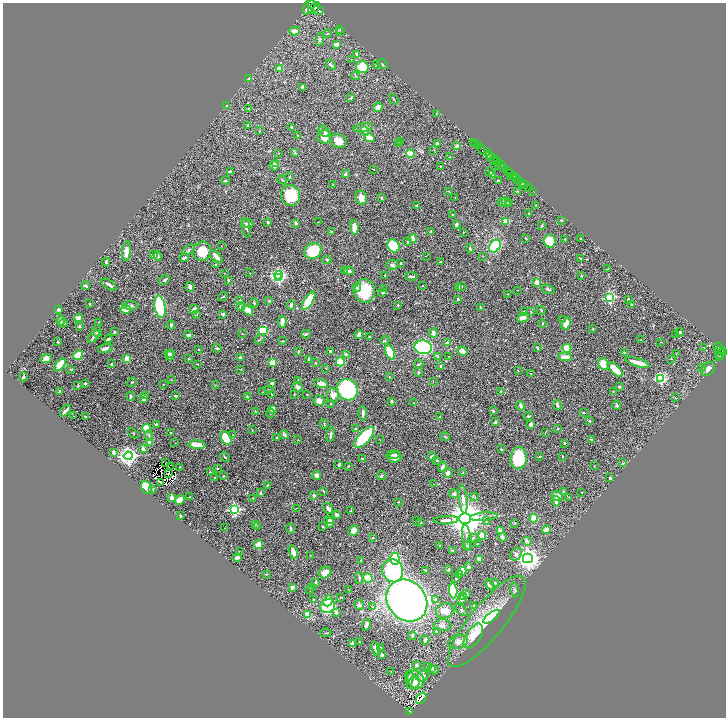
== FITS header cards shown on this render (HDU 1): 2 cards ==
NAXIS1  =                 1447
NAXIS2  =                 1431

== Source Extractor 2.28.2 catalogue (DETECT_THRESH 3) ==
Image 1447 x 1431 px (HDU 1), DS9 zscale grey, zoomed out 1/2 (1 PNG px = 2 x 2 image px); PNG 728 x 720 px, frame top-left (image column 2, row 1430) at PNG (3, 3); each listed source drawn as its Kron ellipse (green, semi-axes under 4 px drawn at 4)
Background 0.927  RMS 0.019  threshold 0.0568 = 3 sigma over >= 5 px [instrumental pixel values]
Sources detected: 551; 43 cannot appear on this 1/2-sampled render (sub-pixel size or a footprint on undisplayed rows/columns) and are neither listed nor drawn; of the other 508, the 500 brightest by FLUX_AUTO listed and drawn (8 fainter detections omitted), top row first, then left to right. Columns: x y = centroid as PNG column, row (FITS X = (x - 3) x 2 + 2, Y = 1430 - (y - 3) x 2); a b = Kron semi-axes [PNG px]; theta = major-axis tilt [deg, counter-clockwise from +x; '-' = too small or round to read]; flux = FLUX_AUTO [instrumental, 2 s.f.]
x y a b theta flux
311 4 3 2 - 240
309 7 8 5 65 2100
314 8 7 3 40 1300
318 10 6 4 -2 940
339 30 3 3 - 3.5
295 31 5 3 - 22
341 32 2 1 - 1.1
328 34 4 2 - 2.4
320 39 6 3 82 6
337 44 4 3 - 26
357 54 3 3 - 10
351 60 2 1 - 1.3
377 64 3 3 - 2.4
382 64 6 2 -41 3.7
331 65 6 3 -45 7.9
362 67 6 6 - 82
279 68 4 3 - 21
356 76 4 2 - 2.2
249 79 4 3 - 8.2
303 87 3 2 - 14
351 98 3 2 - 2.9
394 99 5 2 - 2.6
227 106 3 2 - 7.3
378 107 5 3 - 33
248 109 3 3 - 2.1
436 114 3 2 - 1.2
247 126 3 2 - 2.3
292 127 3 2 - 5.2
363 127 10 4 11 29
259 131 3 2 - 2
325 131 6 3 -51 5.9
365 131 5 3 - 6.5
298 135 3 2 - 2
325 137 7 6 - 33
369 138 5 4 - 67
338 141 9 6 -28 30
401 142 4 2 - 2.4
474 142 2 1 - 34
476 143 2 1 - 14
399 144 3 2 - 3.8
437 144 3 2 - 8.6
478 145 3 1 - 23
457 146 2 2 - 31
434 150 3 2 - 1.5
482 150 5 2 - 280
279 153 2 1 - 1
295 153 4 4 - 4.2
487 153 3 2 - 240
410 154 4 3 - 71
490 155 2 2 - 170
450 157 2 2 - 0.96
492 158 6 2 -11 270
493 161 3 2 - 140
497 162 3 2 - 240
275 164 3 3 - 21
501 165 4 2 - 180
274 166 5 3 - 11
440 166 2 2 - 1.8
499 166 3 2 - 70
503 168 3 3 - 250
374 169 2 2 - 1.3
508 171 4 3 - 310
230 172 3 3 - 10
490 172 4 3 - 6
511 173 3 2 - 190
345 174 3 3 - 7.9
492 174 3 2 - 1.9
511 176 2 1 - 84
514 176 3 2 - 400
289 177 3 2 - 2.4
517 178 3 2 - 310
282 180 5 3 - 4.3
498 180 3 2 - 2.2
519 180 3 2 - 120
226 181 4 3 - 3.3
522 182 3 2 - 150
332 185 3 2 - 1.7
525 185 2 2 - 72
529 188 2 1 - 18
449 191 2 2 - 1.9
518 191 2 2 - 3
533 191 2 1 - 10
291 195 10 9 - 99
361 198 7 5 -73 29
381 198 3 2 - 4.5
455 198 2 2 - 1
502 202 5 4 - 20
506 202 5 3 - 5.6
509 203 3 2 - 2.1
417 205 3 2 - 7
536 205 2 2 - 1.3
529 213 2 2 - 1.5
452 214 2 1 - 1.5
561 220 3 2 - 1.9
506 221 4 3 - 38
268 222 3 3 - 5.5
318 222 2 2 - 1.4
247 223 6 2 -7 8.8
295 223 3 2 - 7.2
456 225 3 2 - 8.5
542 225 3 2 - 3.8
354 227 7 3 -87 38
246 228 9 3 -81 6.4
331 231 3 2 - 2.4
431 231 3 2 - 4
463 232 2 2 - 2.2
413 238 4 3 - 23
526 238 3 2 - 2.7
565 239 3 2 - 2.2
581 239 3 2 - 3
550 241 6 6 - 54
407 242 4 2 - 2.1
221 246 2 1 - 1
393 246 7 5 -55 150
495 246 7 5 53 250
470 249 5 2 - 6.1
189 250 7 3 34 5.8
126 251 10 4 85 26
202 251 9 9 - 70
313 251 9 7 34 130
154 255 3 3 - 11
158 256 5 3 - 6.2
426 256 2 1 - 4.3
483 256 2 1 - 1.1
216 257 7 3 -45 25
184 258 5 3 - 12
581 259 3 2 - 2.5
327 260 4 4 - 5
106 262 4 2 - 5.2
440 262 3 2 - 2.9
401 263 2 2 - 3.5
216 264 3 2 - 2.2
392 265 6 5 - 8.4
608 269 2 2 - 3.6
345 270 3 2 - 2.2
349 271 5 3 - 7.8
224 273 3 2 - 1.1
250 273 2 1 - 0.91
278 275 4 3 - 610
385 275 3 2 - 2
411 276 6 2 -2 6.3
581 276 3 2 - 2.6
278 278 3 3 - 190
165 280 6 3 35 5.3
228 280 4 2 - 3.2
537 283 3 3 - 55
109 285 9 2 -32 7.8
86 286 4 2 - 4.1
422 286 2 2 - 1.6
461 286 3 2 - 4
190 287 5 4 - 11
357 288 5 4 - 6.1
459 288 3 2 - 22
384 289 3 2 - 1.6
548 289 7 3 -17 5.1
518 290 2 1 - 1.8
364 291 12 10 -88 130
383 293 4 2 - 2.5
508 294 3 2 - 2.2
223 297 5 1 - 2.5
610 297 4 3 - 440
458 299 2 2 - 2.8
240 300 4 3 - 3.1
628 300 2 2 - 5
269 301 4 3 - 3.1
309 301 10 4 57 130
254 303 4 3 - 3.6
90 304 3 2 - 1.8
291 305 4 3 - 6
398 305 2 2 - 3.2
631 305 3 2 - 4.5
130 306 8 4 -3 10
241 306 4 4 - 5.1
160 307 11 5 -80 240
480 307 2 2 - 4
58 309 4 3 - 4.9
126 309 5 3 - 48
194 309 5 3 - 9.3
248 310 6 4 -40 40
541 310 5 2 - 2.9
524 311 3 2 - 1.6
531 312 3 2 - 1.6
197 314 3 2 - 2
223 314 4 3 - 6.6
79 318 4 3 - 23
523 318 6 4 25 19
61 320 5 4 - 9.6
563 320 3 2 - 2.4
98 322 2 2 - 1.2
282 322 6 3 85 22
63 323 4 3 - 6.7
542 323 4 2 - 2.7
566 324 6 4 66 38
171 325 4 3 - 5.1
79 326 4 3 - 4.3
593 329 3 2 - 2.1
263 330 5 4 - 83
97 331 6 2 -75 3.2
114 332 3 2 - 3.4
680 332 4 3 - 5
433 333 4 3 - 15
243 334 2 2 - 1.1
306 334 5 3 - 6
675 334 2 1 - 0.94
189 335 4 3 - 7.5
359 335 4 3 - 13
93 336 7 4 52 11
369 337 2 2 - 2.7
108 339 4 3 - 5
260 339 5 3 - 3.7
385 340 4 3 - 4
641 340 2 1 - 1.2
283 341 2 2 - 2.9
58 342 2 2 - 4
661 342 2 1 - 2.1
447 343 4 3 - 11
423 347 9 7 -9 270
718 347 4 2 - 100
105 348 7 3 18 14
217 348 4 2 - 3.9
537 348 3 2 - 4.4
567 348 4 4 - 67
704 348 2 1 - 1.9
199 349 2 2 - 1.5
720 349 3 1 - 100
330 351 3 3 - 4.3
462 351 5 4 - 25
298 352 3 2 - 3.2
390 352 8 4 -64 93
171 353 2 2 - 2.7
625 353 4 3 - 3.2
723 353 3 2 - 170
346 354 4 3 - 8.8
676 354 2 2 - 1.4
720 354 5 4 - 320
78 355 5 4 - 100
169 355 5 4 - 20
438 356 4 3 - 3.3
449 357 3 2 - 2.2
565 357 7 3 -9 32
720 357 3 1 - 26
46 358 6 3 23 19
241 358 3 2 - 12
127 359 3 3 - 51
189 359 4 2 - 1.6
309 359 3 2 - 11
671 359 2 1 - 2
340 362 4 4 - 65
637 362 12 3 -17 47
272 363 3 2 - 97
316 363 3 3 - 3.2
111 364 2 2 - 5.6
197 364 3 2 - 1.6
419 364 5 2 - 3
603 364 6 5 - 50
60 365 7 3 50 120
441 366 2 2 - 5.4
326 368 2 1 - 1.8
702 368 2 1 - 2.1
241 369 3 2 - 1.5
615 369 9 4 -44 68
708 369 8 5 50 18
70 370 4 2 - 2.3
518 371 3 1 - 1.2
419 373 4 3 - 3.8
531 374 2 2 - 2.1
23 377 4 2 - 4.9
389 377 2 2 - 1.8
661 379 3 3 - 300
171 380 2 2 - 1.9
298 380 2 2 - 1.1
433 381 2 1 - 1.1
132 382 5 2 - 2.7
85 383 2 2 - 8.4
272 383 3 2 - 9.8
321 384 7 4 -15 17
163 385 2 2 - 1.3
216 385 3 2 - 1.4
78 386 4 2 - 3.3
298 387 5 3 - 12
619 387 2 2 - 16
268 390 3 2 - 2.1
347 390 11 10 - 300
60 391 3 2 - 2.9
263 392 2 2 - 1.3
501 392 3 2 - 7.7
613 392 3 2 - 1.8
272 394 4 2 - 2.1
146 395 4 2 - 3.8
294 395 2 1 - 1.7
307 395 2 2 - 1.3
333 395 7 6 - 28
130 396 4 3 - 5.3
175 396 3 2 - 4.4
247 397 3 2 - 2.9
675 398 3 2 - 1.3
144 399 3 3 - 10
319 401 5 5 - 24
391 401 4 3 - 4.7
331 403 2 2 - 8
414 403 2 2 - 1.4
557 405 5 3 - 6
617 405 4 3 - 5.2
521 406 4 2 - 19
273 409 4 3 - 26
65 410 7 2 46 14
255 411 3 2 - 2
493 411 3 3 - 4.4
270 413 4 2 - 2.1
363 413 7 3 -89 12
583 413 2 2 - 1.9
73 416 3 2 - 1.2
528 416 4 3 - 3.7
85 417 3 2 - 2.6
440 417 2 2 - 3.1
590 421 3 3 - 2.9
495 422 3 2 - 9.3
156 424 2 2 - 6.4
324 424 5 2 - 2.8
531 424 4 3 - 13
147 429 4 4 - 66
356 429 4 3 - 5.5
558 429 3 2 - 1.8
252 430 3 2 - 1.5
545 432 3 2 - 1.3
133 433 6 2 -43 2.1
171 433 2 2 - 5
331 434 7 2 79 7
149 435 5 3 - 5.3
232 435 3 2 - 2.1
284 435 5 3 - 6.6
364 437 13 5 47 280
445 437 5 2 - 3.1
226 438 7 4 -58 110
277 438 3 3 - 2.5
591 439 3 2 - 2.4
298 440 2 2 - 1.4
380 440 2 2 - 1.1
150 442 4 3 - 43
175 443 2 2 - 1.1
564 443 2 2 - 1.7
197 445 9 4 -6 44
143 449 4 3 - 15
501 449 3 2 - 3.6
113 453 4 3 - 11
393 455 7 3 5 6.8
128 456 4 4 - 1600
432 456 4 3 - 6.5
539 456 4 2 - 2.5
563 456 2 2 - 2.1
225 457 5 2 - 3.6
395 457 6 5 - 16
519 458 11 8 86 170
362 459 2 2 - 2.6
437 460 3 3 - 4.3
165 463 2 1 - 2.6
623 463 3 3 - 3.7
339 465 4 2 - 6.2
348 466 4 2 - 3.4
594 466 3 2 - 1.1
171 467 3 1 - 2.8
180 467 3 2 - 1.4
443 467 5 4 - 15
217 468 3 2 - 2.2
210 472 2 2 - 5.8
169 473 2 1 - 0.92
448 473 5 4 - 15
463 473 2 2 - 1.9
317 475 4 3 - 16
223 476 2 2 - 1.7
381 476 4 3 - 4.6
215 478 2 2 - 2.2
610 478 3 3 - 4.2
160 482 2 1 - 5.8
433 484 2 2 - 3.2
267 485 3 2 - 2.7
146 487 7 5 -68 110
153 489 3 3 - 2.2
323 491 3 3 - 2.2
564 491 4 3 - 2.7
582 492 2 1 - 2
261 493 4 3 - 5
454 494 5 4 - 9.4
314 495 3 2 - 3.6
557 496 6 4 -29 20
190 497 2 2 - 1.4
475 497 4 3 - 3.9
569 497 2 2 - 1.3
172 498 3 3 - 21
253 498 3 2 - 1.8
463 499 14 4 -84 19
180 500 5 4 - 27
556 501 5 3 - 12
398 502 3 2 - 2.2
296 508 2 2 - 1.1
328 509 6 4 -55 12
235 510 4 3 - 420
351 511 3 2 - 5.3
337 515 4 4 - 7.8
180 516 3 3 - 3.4
484 517 14 4 5 20
465 518 5 5 - 11000
534 518 4 4 - 55
446 520 13 3 3 14
486 520 3 3 - 3.3
330 521 3 2 - 8.6
416 521 2 1 - 1
329 522 6 4 -60 19
421 523 2 2 - 3.5
514 523 4 2 - 2.4
256 524 2 2 - 1.5
257 527 3 3 - 2.5
323 527 3 2 - 4
225 528 2 1 - 1
291 529 5 3 - 6.4
546 530 4 3 - 38
353 531 5 5 - 20
500 531 3 3 - 25
482 535 4 4 - 23
502 537 4 3 - 9.5
372 538 3 3 - 3.1
467 538 13 4 -80 16
473 538 5 4 - 5.7
527 541 4 4 - 5.5
477 543 4 1 - 1.6
258 545 4 3 - 48
440 546 2 2 - 3.6
467 546 4 3 - 4.4
453 550 3 2 - 2.1
239 551 2 1 - 1.1
293 552 7 3 -70 26
516 554 7 5 59 9.8
310 556 3 2 - 1.7
237 558 4 3 - 14
528 558 5 5 - 2800
395 559 6 4 89 230
479 559 4 3 - 21
361 560 3 2 - 2
468 567 3 3 - 10
426 570 2 2 - 2.3
449 570 3 2 - 2.9
393 571 11 10 - 370
462 571 4 3 - 52
325 573 6 5 - 28
266 574 3 2 - 2
459 575 3 2 - 4
359 578 6 3 90 5.4
368 578 5 4 - 66
456 579 2 2 - 4.5
316 582 3 3 - 5.6
495 583 4 3 - 3.3
489 584 5 3 - 12
292 587 3 3 - 9.8
313 588 3 2 - 4.7
348 589 2 1 - 0.9
310 590 2 2 - 2.5
515 590 7 3 -82 6.3
453 591 7 4 -85 120
467 594 3 2 - 3.8
340 597 3 2 - 1.7
463 597 4 3 - 6.5
462 599 5 4 - 16
314 600 3 3 - 4.2
407 600 22 19 -49 1600
436 600 4 4 - 11
328 601 5 4 - 38
359 605 5 4 - 8.6
474 605 3 3 - 3.1
328 606 8 6 38 260
373 607 3 3 - 3.6
461 610 7 2 -41 4.5
445 611 9 7 17 31
336 612 3 3 - 8.7
308 615 4 3 - 40
492 617 10 3 37 17
487 621 57 17 50 210
366 625 6 3 72 15
442 625 9 6 0 13
436 632 3 2 - 2
326 633 5 2 - 3.1
412 636 4 3 - 3.7
473 636 14 7 57 79
425 640 4 3 - 12
360 642 3 2 - 1.5
458 642 10 6 13 32
352 643 2 2 - 21
380 648 3 3 - 4.1
376 649 7 3 -65 21
381 655 4 3 - 9.7
416 665 4 4 - 10
427 667 3 2 - 2.1
432 668 3 3 - 18
434 670 4 4 - 5.7
391 671 2 1 - 1.1
422 676 6 5 - 15
409 678 7 3 84 7.4
416 680 9 8 - 38
414 683 7 5 46 16
421 698 6 2 51 21
409 711 4 2 - 100
At the frame edge (FLAGS 8, measured only in part): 1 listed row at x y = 311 4
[8 fainter detections neither listed nor drawn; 43 sub-pixel or undisplayed-footprint detections neither listed nor drawn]